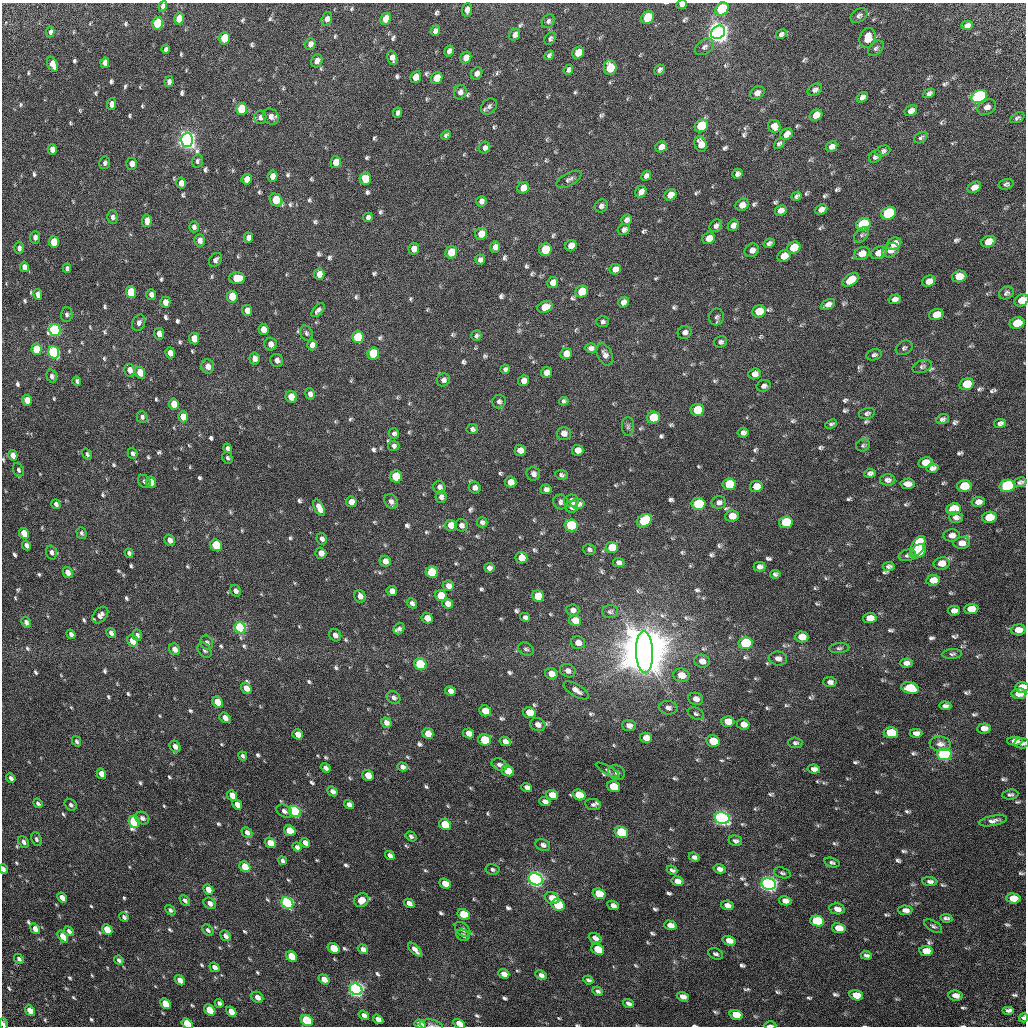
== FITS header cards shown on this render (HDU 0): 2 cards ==
NAXIS1  =                 1024 / Required FITS header
NAXIS2  =                 1024 / Required FITS header

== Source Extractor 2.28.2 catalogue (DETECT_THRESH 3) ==
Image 1024 x 1024 px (HDU 0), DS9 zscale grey, 1 PNG px = 1 image px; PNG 1028 x 1028 px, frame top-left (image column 1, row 1024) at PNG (2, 3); each listed source drawn as its Kron ellipse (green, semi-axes under 4 px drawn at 4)
Background 32.4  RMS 2.8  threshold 8.54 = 3 sigma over >= 5 px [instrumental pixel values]
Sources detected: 834; of the 834, the 500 brightest by FLUX_AUTO listed and drawn (334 fainter detections omitted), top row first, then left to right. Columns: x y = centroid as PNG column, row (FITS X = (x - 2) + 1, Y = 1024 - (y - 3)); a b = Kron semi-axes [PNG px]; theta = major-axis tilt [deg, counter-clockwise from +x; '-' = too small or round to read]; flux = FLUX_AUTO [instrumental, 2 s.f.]
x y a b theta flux
682 4 5 4 - 6.0e+02
163 6 5 4 - 6.7e+02
722 9 7 6 - 1.7e+04
467 10 7 5 82 9.3e+02
859 15 9 6 35 6.0e+02
648 17 7 5 43 8.6e+03
179 19 6 5 - 2.3e+03
327 19 7 5 71 8.3e+02
386 19 6 5 - 2.5e+03
548 21 7 6 - 5.6e+02
158 23 6 5 - 1.6e+04
967 25 6 4 16 6.4e+02
435 31 5 4 - 7.4e+02
50 32 5 3 - 7.1e+02
718 32 7 6 - 3.0e+05
781 34 6 4 29 5.7e+02
515 35 6 5 - 7.4e+02
224 38 6 5 - 7.5e+03
868 38 10 8 73 3.4e+03
550 39 7 5 57 4.6e+02
310 44 6 5 - 9.4e+02
704 47 10 7 34 7.7e+02
876 48 9 6 44 5.3e+02
165 49 4 3 - 4.6e+02
449 51 6 4 59 7.6e+02
578 53 6 5 - 3.7e+03
549 55 5 4 - 4.7e+02
392 58 7 5 -76 1.3e+03
466 58 6 5 - 1.7e+03
317 61 7 5 64 1.3e+03
105 63 5 4 - 8.6e+02
53 64 8 5 -64 1.5e+03
610 68 7 6 - 5.6e+03
568 70 5 4 - 5.7e+02
659 70 5 4 - 5.7e+02
477 73 6 5 - 9.8e+02
416 77 6 5 - 2.5e+03
437 78 6 5 - 3.8e+03
169 82 5 4 - 7.3e+02
815 90 8 5 29 6.9e+02
460 92 7 6 - 8.3e+02
757 93 8 6 30 1.0e+03
929 93 6 4 30 5.5e+02
979 96 8 6 27 5.6e+04
862 97 6 4 37 7.8e+02
111 104 6 4 83 9.9e+02
489 106 9 7 48 6.8e+02
987 107 10 7 29 1.2e+03
241 109 6 5 - 1.1e+04
911 111 7 5 29 1.1e+03
398 113 5 4 - 5.9e+02
816 115 7 5 32 2.3e+03
271 116 8 7 - 1.0e+03
260 117 7 6 - 7.6e+02
1017 118 8 4 27 4.9e+02
701 126 7 6 - 1.2e+04
774 126 7 6 - 1.2e+03
787 134 6 5 - 1.7e+03
446 135 5 4 - 4.5e+02
921 138 7 5 32 4.8e+02
187 140 7 6 - 2.1e+05
701 144 8 6 -73 1.9e+03
779 144 6 4 42 4.7e+02
661 147 6 5 - 1.3e+03
832 147 6 5 - 9.4e+02
485 148 6 5 - 6.4e+02
52 149 5 4 - 1.3e+03
883 151 8 5 22 6.1e+02
875 157 7 5 40 5.9e+02
197 161 7 5 77 4.9e+02
336 162 6 5 - 2.8e+03
105 163 6 5 - 5.4e+02
132 164 6 5 - 1.6e+03
737 174 5 5 - 6.7e+02
272 176 5 5 - 1.4e+03
646 176 5 4 - 7.7e+02
247 179 5 5 - 1.6e+03
365 179 6 6 - 4.0e+03
569 179 14 6 29 7.9e+02
181 183 5 4 - 1.5e+03
1006 184 7 5 13 5.0e+02
974 187 7 5 28 1.4e+03
523 188 6 5 - 2.2e+03
641 192 6 5 - 1.1e+03
670 195 6 5 - 2.1e+03
797 196 5 4 - 4.8e+02
276 200 7 6 - 7.3e+03
481 201 5 5 - 8.8e+02
742 205 7 6 - 1.6e+03
601 206 7 6 - 7.1e+02
821 209 6 4 24 9.6e+02
781 210 6 5 - 1.1e+03
888 213 7 6 - 2.7e+04
113 217 6 5 - 6.7e+02
368 217 5 4 - 6.0e+02
626 220 6 5 - 7.2e+02
147 221 6 4 85 1.7e+03
863 224 7 6 - 2.9e+04
733 225 6 5 - 9.4e+02
716 226 7 5 49 6.6e+02
194 227 5 5 - 6.3e+02
624 230 6 5 - 6.8e+02
481 234 6 5 - 2.5e+03
862 235 9 5 46 5.3e+02
35 237 6 5 - 7.9e+02
248 238 5 4 - 1.1e+03
709 238 6 5 - 2.0e+03
200 240 6 5 - 1.0e+03
54 242 6 5 - 4.9e+03
988 242 7 5 23 3.0e+03
769 243 6 4 29 5.3e+02
894 244 7 5 26 2.4e+03
571 246 6 5 - 1.9e+03
495 247 5 5 - 1.1e+03
794 247 7 6 - 4.8e+03
19 248 6 5 - 6.3e+02
414 249 5 5 - 1.8e+03
545 250 6 6 - 8.9e+03
752 250 7 6 - 1.1e+03
890 250 9 7 30 1.3e+03
451 252 6 6 - 4.9e+03
862 253 8 6 23 2.0e+03
879 253 8 6 24 1.7e+03
784 256 7 5 24 2.8e+03
215 260 8 5 52 7.0e+02
480 260 5 5 - 7.4e+02
24 267 5 4 - 1.1e+03
67 268 4 4 - 5.0e+02
615 269 6 5 - 1.5e+03
319 274 5 5 - 1.9e+03
959 276 7 5 16 3.0e+03
237 278 8 6 0 4.6e+03
851 280 9 5 36 3.6e+03
929 281 7 5 26 1.7e+03
553 282 5 5 - 1.4e+03
582 291 6 5 - 5.5e+03
131 292 6 5 - 1.1e+04
1006 293 7 6 - 5.8e+02
38 294 5 4 - 1.1e+03
151 294 5 5 - 8.3e+02
232 297 6 5 - 5.4e+03
895 299 6 4 15 7.7e+02
1022 300 7 5 30 2.5e+03
165 302 5 5 - 2.0e+03
623 302 6 5 - 9.8e+02
828 304 8 4 26 1.0e+03
545 307 8 5 20 2.6e+03
247 310 5 5 - 1.3e+03
318 310 8 4 46 6.9e+02
759 311 7 6 - 4.9e+03
67 314 7 6 - 5.3e+02
936 315 7 5 17 2.8e+03
716 317 8 7 - 6.1e+02
603 322 6 5 - 4.9e+02
139 323 8 6 66 7.9e+02
1017 323 7 5 18 5.7e+03
263 329 5 5 - 1.9e+03
55 330 6 5 - 4.2e+04
685 332 7 6 - 7.7e+02
306 333 8 6 -64 4.5e+02
159 334 6 5 - 1.4e+03
476 336 5 5 - 4.7e+02
358 337 6 5 - 1.7e+04
194 339 6 5 - 2.5e+03
720 342 7 5 15 5.1e+02
270 344 6 6 - 1.4e+03
312 345 5 5 - 1.2e+03
591 348 5 5 - 8.0e+02
904 348 9 6 33 5.1e+02
37 349 6 5 - 5.5e+03
54 352 6 5 - 3.5e+04
170 353 5 5 - 1.7e+03
373 353 6 6 - 1.0e+04
566 354 6 5 - 2.4e+03
605 354 11 7 -65 9.1e+02
874 355 8 5 14 5.4e+02
254 359 6 5 - 1.2e+03
277 360 6 6 - 9.8e+02
208 366 7 6 - 1.4e+03
922 366 10 6 21 5.5e+02
505 369 4 4 - 5.2e+02
130 370 6 5 - 1.2e+03
546 372 5 5 - 1.7e+03
140 373 6 5 - 3.2e+03
755 374 6 5 - 1.2e+03
52 376 7 5 -73 5.6e+02
443 380 7 6 - 7.5e+02
77 381 5 4 - 4.8e+02
524 381 5 5 - 1.4e+03
967 384 7 6 - 5.3e+03
764 386 7 5 22 6.3e+02
310 394 6 5 - 8.2e+02
291 397 6 5 - 2.8e+03
27 400 5 5 - 2.6e+03
564 401 5 4 - 4.4e+02
499 402 7 6 - 6.6e+02
174 404 6 5 - 3.5e+03
697 410 7 6 - 6.3e+03
867 413 8 5 14 5.2e+02
142 417 6 5 - 5.2e+02
183 417 5 5 - 3.5e+03
653 417 6 6 - 8.6e+03
942 419 6 4 20 5.4e+02
1000 423 6 4 11 6.2e+02
831 424 6 4 24 4.5e+02
628 426 9 6 89 5.3e+02
472 429 6 5 - 5.5e+02
394 433 5 5 - 5.7e+02
564 433 7 6 - 1.3e+03
743 433 5 5 - 6.6e+02
863 445 7 6 - 4.4e+02
394 446 6 5 - 6.1e+02
228 448 5 4 - 6.1e+02
520 450 5 5 - 1.6e+03
578 450 6 5 - 1.5e+03
132 453 5 4 - 5.6e+02
87 454 6 4 -54 4.6e+02
13 455 5 4 - 1.3e+03
227 458 6 5 - 4.6e+02
925 462 7 5 12 2.6e+03
933 468 6 4 10 7.4e+02
18 470 7 5 -67 4.9e+02
870 473 6 4 7 5.5e+02
533 474 7 6 - 8.5e+02
561 475 6 5 - 4.9e+02
396 476 6 6 - 1.2e+04
888 480 7 5 -1 8.1e+02
144 481 7 5 -52 5.0e+02
151 482 6 5 - 1.6e+03
510 482 6 5 - 2.1e+03
1020 482 7 4 14 4.8e+02
729 484 7 6 - 8.5e+03
907 484 7 5 4 1.4e+03
756 486 6 5 - 2.2e+03
964 486 7 5 10 6.7e+03
1007 486 8 6 12 3.1e+04
439 487 6 6 - 8.2e+02
475 488 6 5 - 8.2e+02
546 489 5 5 - 8.0e+02
441 497 6 5 - 7.4e+02
571 501 7 6 - 1.1e+03
351 502 5 5 - 1.5e+03
391 502 8 6 -54 7.8e+02
560 502 7 7 - 7.3e+02
719 502 7 6 - 8.1e+02
978 502 7 5 10 1.0e+03
56 504 5 4 - 5.4e+02
578 504 7 5 0 8.1e+02
698 504 7 6 - 1.8e+04
572 507 6 6 - 1.4e+03
319 508 9 4 -63 1.5e+03
954 509 7 6 - 8.5e+03
732 516 7 5 4 2.7e+03
956 517 7 5 -2 7.8e+02
989 517 7 5 10 4.5e+03
644 521 8 6 39 1.7e+04
482 522 5 5 - 5.9e+02
786 522 7 6 - 1.3e+04
451 525 5 5 - 2.6e+03
461 525 6 6 - 8.1e+02
571 525 6 6 - 1.7e+04
24 533 5 4 - 3.2e+03
81 533 6 5 - 4.4e+02
952 535 8 6 6 1.3e+03
322 539 6 5 - 7.1e+02
170 540 6 5 - 1.0e+03
962 543 8 6 5 1.5e+03
26 545 5 4 - 6.8e+02
216 545 6 5 - 1.1e+04
918 546 11 6 64 1.3e+04
612 547 6 5 - 6.3e+03
589 549 6 5 - 5.3e+02
918 551 9 6 34 1.6e+04
51 552 7 5 -71 7.0e+02
129 553 4 4 - 5.2e+02
321 553 5 5 - 1.5e+03
907 555 8 5 14 5.6e+02
521 558 6 5 - 2.8e+03
385 561 5 5 - 1.4e+03
619 562 5 4 - 6.9e+02
941 563 8 6 11 2.1e+03
889 566 6 4 7 5.5e+02
759 567 6 5 - 8.0e+02
489 568 5 4 - 8.7e+02
68 572 6 4 -61 1.5e+03
432 572 6 5 - 1.3e+04
775 574 5 4 - 5.2e+02
933 580 7 5 8 2.2e+03
448 586 5 5 - 1.2e+03
235 591 6 5 - 7.9e+02
392 591 5 5 - 1.3e+03
360 596 6 5 - 1.1e+03
441 596 6 5 - 6.2e+03
538 596 6 5 - 5.5e+03
412 603 5 4 - 6.6e+02
448 604 6 5 - 1.3e+03
971 609 7 5 4 2.8e+03
573 610 6 5 - 8.7e+02
954 611 6 5 - 9.8e+02
610 612 8 6 1 5.4e+02
100 615 9 6 48 1.0e+03
525 617 5 4 - 6.6e+02
427 618 6 5 - 2.0e+03
870 618 7 5 4 2.3e+03
575 620 6 5 - 3.2e+03
26 622 5 4 - 7.2e+02
240 628 6 5 - 3.8e+04
399 628 6 4 52 5.0e+02
1018 630 7 5 5 1.9e+03
111 633 5 4 - 8.3e+02
71 634 5 4 - 6.6e+02
137 635 6 4 -70 5.8e+02
335 635 6 5 - 9.6e+02
802 637 7 5 -2 3.3e+03
133 641 6 5 - 3.4e+03
207 643 7 6 - 6.9e+02
578 643 7 6 - 1.5e+03
745 643 7 6 - 1.7e+04
839 648 10 5 5 4.6e+02
174 649 6 5 - 1.1e+03
526 649 8 6 -26 5.1e+02
205 650 8 6 -52 6.0e+02
644 652 21 8 -88 4.1e+06
952 654 10 5 4 4.7e+02
778 658 9 7 -6 1.1e+03
702 661 8 6 -11 1.7e+03
906 663 6 4 2 9.2e+02
420 664 6 5 - 2.4e+04
568 671 8 6 -24 9.7e+02
551 674 6 5 - 1.9e+03
681 675 8 6 -10 2.9e+03
830 682 6 5 - 9.7e+02
1022 687 6 5 - 2.6e+03
246 688 6 5 - 1.6e+03
910 688 9 6 -16 7.0e+03
576 690 14 6 -31 1.4e+03
450 691 5 4 - 1.0e+03
1019 694 7 5 4 2.9e+03
393 698 7 6 - 7.0e+02
696 699 7 6 - 1.4e+03
217 702 6 5 - 3.2e+03
945 706 6 4 -4 6.0e+02
668 708 9 6 -7 8.2e+02
485 711 6 5 - 3.5e+03
529 713 6 5 - 3.5e+03
696 714 8 5 -26 4.8e+02
225 718 6 4 -37 1.1e+03
728 721 6 5 - 2.4e+03
386 723 5 5 - 9.9e+02
743 724 6 5 - 1.6e+03
538 725 8 6 -17 1.1e+03
629 725 7 5 -5 1.1e+03
984 728 7 5 5 1.4e+03
469 733 5 4 - 1.6e+03
891 733 7 5 -3 8.7e+03
916 733 6 4 -1 9.9e+02
298 734 5 5 - 1.7e+03
428 734 6 5 - 2.5e+03
646 738 6 5 - 2.1e+03
485 740 6 5 - 9.1e+03
77 741 5 4 - 4.7e+02
505 741 5 4 - 9.2e+02
713 741 7 5 -12 6.5e+03
1015 741 7 4 -1 1.2e+03
795 743 7 5 -3 4.9e+02
1021 743 7 5 3 7.3e+02
940 744 10 7 -6 1.1e+03
175 747 6 5 - 1.1e+03
944 754 7 6 - 6.6e+04
243 756 5 3 - 4.4e+02
499 765 8 5 -24 7.9e+02
402 767 5 4 - 6.9e+02
326 768 5 4 - 7.7e+02
814 769 6 4 -8 9.9e+02
608 770 13 4 -30 4.8e+02
508 771 6 5 - 3.2e+03
616 773 9 7 -22 6.7e+02
101 774 5 4 - 1.8e+03
368 775 6 5 - 3.3e+03
11 778 5 3 - 6.5e+02
527 787 5 4 - 7.9e+02
613 787 6 5 - 7.8e+03
332 791 5 4 - 8.1e+02
1010 794 8 5 6 4.8e+02
232 795 5 4 - 1.6e+03
552 795 6 5 - 3.0e+03
579 795 6 5 - 5.5e+03
545 801 5 4 - 8.7e+02
38 803 5 4 - 4.8e+02
71 805 7 5 -43 4.5e+02
237 805 5 4 - 1.4e+03
349 805 5 4 - 9.3e+02
593 805 8 5 -10 4.9e+02
284 811 8 6 -32 7.0e+02
295 811 6 5 - 4.2e+04
142 818 7 6 - 7.1e+02
722 818 7 6 - 1.5e+05
993 821 14 5 11 9.4e+02
134 822 6 5 - 2.1e+04
445 825 6 5 - 8.7e+03
290 831 6 5 - 5.5e+03
247 832 6 4 -45 7.1e+02
621 832 7 5 -19 1.8e+04
411 836 6 4 -34 4.6e+02
36 839 7 5 -66 4.7e+02
735 841 7 5 -14 5.6e+02
23 842 6 4 -50 7.4e+02
270 843 6 4 -39 3.0e+03
305 843 5 4 - 1.1e+03
543 845 7 5 -22 7.0e+02
297 847 5 4 - 5.2e+02
390 855 5 4 - 6.9e+02
694 857 5 4 - 6.0e+02
283 861 4 3 - 5.3e+02
832 862 8 4 -16 4.4e+02
245 867 6 5 - 4.1e+03
3 869 5 3 - 7.1e+02
492 869 7 5 -12 4.6e+02
719 869 6 4 -13 8.6e+02
672 870 5 4 - 4.8e+02
782 873 9 5 -16 4.5e+02
536 879 7 6 - 1.6e+05
677 881 6 4 -13 1.6e+03
930 881 7 4 -2 6.2e+02
445 884 6 4 -24 2.3e+03
769 884 7 6 - 1.6e+05
208 889 5 4 - 1.8e+03
599 894 6 5 - 9.8e+03
62 898 5 4 - 1.2e+03
552 898 7 5 -23 2.3e+03
1013 898 7 5 -4 3.5e+03
185 900 6 4 -44 5.1e+02
361 900 7 6 - 2.1e+03
785 901 6 4 -13 1.1e+03
210 903 6 5 - 1.0e+03
287 903 6 5 - 5.7e+04
409 903 5 4 - 1.2e+03
558 905 7 5 -24 1.1e+04
613 905 6 4 -26 8.9e+02
727 905 6 4 -12 1.1e+03
837 909 8 5 -10 1.4e+03
170 910 6 4 -46 4.4e+02
905 910 7 4 -4 1.0e+03
464 914 6 5 - 7.8e+03
124 917 5 3 - 4.9e+02
946 918 6 4 -9 5.5e+02
817 921 7 5 -12 2.0e+04
670 925 6 4 -17 1.5e+03
933 926 10 5 -33 4.8e+02
839 928 7 5 -11 2.9e+03
35 929 5 4 - 1.3e+03
107 929 6 4 -47 4.6e+03
463 929 9 6 -42 7.7e+02
208 930 6 4 -44 5.2e+02
69 931 6 4 -48 5.9e+02
463 935 7 5 -27 5.8e+02
63 936 7 4 -51 2.3e+03
225 936 6 4 -44 7.0e+02
595 938 6 4 -22 8.4e+02
729 941 6 4 -16 1.6e+03
333 948 6 5 - 5.5e+03
363 949 5 4 - 8.1e+02
598 949 7 5 -29 5.0e+03
415 950 9 4 -46 1.1e+03
926 951 7 5 -8 3.7e+03
716 954 8 5 -23 5.2e+02
866 955 5 4 - 5.3e+02
291 956 6 5 - 4.5e+03
19 959 6 4 -48 5.2e+02
119 960 5 3 - 4.6e+02
215 967 5 4 - 9.5e+02
504 974 6 4 -21 1.2e+03
541 975 6 4 -25 7.3e+02
324 979 6 4 -36 1.6e+03
180 980 6 4 -42 1.4e+03
588 980 5 3 - 4.7e+02
356 989 6 5 - 1.2e+05
598 991 5 4 - 5.0e+02
856 995 7 5 -14 3.5e+03
956 996 7 5 -8 1.5e+03
257 997 6 5 - 1.3e+03
683 997 6 4 -22 1.2e+03
219 1003 5 4 - 6.1e+02
628 1003 5 3 - 6.4e+02
165 1004 6 4 -45 3.9e+03
210 1010 6 4 -44 5.2e+03
1009 1010 6 4 0 7.2e+02
30 1011 6 4 -51 2.2e+03
231 1012 6 4 -42 2.4e+03
364 1015 5 4 - 9.3e+02
736 1015 7 5 -17 4.9e+03
1024 1018 4 4 - 7.0e+02
378 1019 5 4 - 9.2e+02
307 1020 6 5 - 2.1e+04
3 1024 6 4 -75 5.5e+02
187 1024 6 4 -38 6.4e+03
420 1024 6 4 -22 1.5e+03
459 1024 6 4 -28 2.5e+03
431 1025 11 5 -9 5.3e+02
770 1026 6 2 0 8.9e+02
At the frame edge (FLAGS 8, measured only in part): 12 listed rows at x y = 682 4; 163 6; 1022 300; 1022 687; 3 869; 1024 1018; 3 1024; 187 1024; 420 1024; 459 1024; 431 1025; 770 1026
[334 fainter detections neither listed nor drawn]

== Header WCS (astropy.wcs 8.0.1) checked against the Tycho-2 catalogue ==
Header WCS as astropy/WCSLIB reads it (CRVAL/CRPIX/CD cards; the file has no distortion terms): RA---TAN/DEC--TAN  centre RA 17:04:38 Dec +12:47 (256.16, +12.79 deg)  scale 3.57 arcsec/px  FOV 60.9' x 60.9'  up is -31 deg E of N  parity flipped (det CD > 0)
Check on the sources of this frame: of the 60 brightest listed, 49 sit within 5.1 arcsec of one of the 105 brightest Tycho-2 stars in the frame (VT <= 12.78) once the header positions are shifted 1.34 arcsec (0.35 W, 1.29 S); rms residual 1.69 arcsec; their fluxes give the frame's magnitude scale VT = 21.65 - 2.5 log10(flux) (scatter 0.13 mag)
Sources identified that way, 53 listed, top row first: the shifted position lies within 5.1 arcsec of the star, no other Tycho-2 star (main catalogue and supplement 1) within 10.2 arcsec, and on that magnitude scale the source's flux lands within +1.5 / -3 mag of the star's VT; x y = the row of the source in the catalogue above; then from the Tycho-2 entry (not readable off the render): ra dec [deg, ICRS J2000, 3 dp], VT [Tycho-2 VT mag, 2 dp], TYC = Tycho-2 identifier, HIP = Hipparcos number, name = IAU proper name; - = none
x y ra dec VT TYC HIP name
722 9 256.075 +13.327 11.03 988-1435-1 - -
648 17 256.015 +13.282 12.12 988-539-1 - -
158 23 255.591 +13.026 11.11 984-562-1 - -
718 32 256.084 +13.305 8.82 988-1312-1 - -
224 38 255.657 +13.048 11.70 984-1492-1 - -
610 68 256.009 +13.220 12.04 988-1786-1 - -
979 96 256.346 +13.384 9.77 988-444-1 - -
241 109 255.709 +12.996 11.63 984-1555-1 - -
701 126 256.119 +13.217 11.48 988-1519-1 - -
187 140 255.678 +12.942 8.40 984-851-1 83399 -
888 213 256.328 +13.238 10.54 988-1880-1 - -
863 224 256.312 +13.216 10.57 988-1445-1 - -
545 250 256.048 +13.032 11.77 984-186-1 - -
131 292 255.709 +12.784 12.11 984-152-1 - -
1017 323 256.498 +13.211 12.26 988-1248-1 - -
55 330 255.663 +12.713 10.50 984-217-1 - -
358 337 255.930 +12.862 11.30 984-1963-1 - -
54 352 255.673 +12.694 10.39 984-1057-1 - -
373 353 255.952 +12.856 11.81 984-1155-1 - -
967 384 256.485 +13.133 12.40 988-1644-1 - -
396 476 256.036 +12.763 11.44 984-680-1 - -
729 484 256.331 +12.927 11.94 984-1956-1 - -
964 486 256.536 +13.045 11.99 984-750-1 - -
1007 486 256.574 +13.067 10.37 984-29-1 - -
698 504 256.314 +12.894 11.03 984-123-1 - -
786 522 256.400 +12.924 11.59 984-276-1 - -
571 525 256.214 +12.811 11.08 984-976-1 - -
216 545 255.916 +12.613 11.31 984-548-1 - -
918 546 256.528 +12.971 11.85 984-1247-1 - -
612 547 256.261 +12.813 12.20 984-608-1 - -
918 551 256.530 +12.966 11.63 984-140-1 - -
538 596 256.223 +12.734 12.03 984-2023-1 - -
745 643 256.428 +12.800 10.61 984-81-1 - -
644 652 256.345 +12.741 4.89 984-2436-1 83613 -
420 664 256.156 +12.617 10.57 984-293-1 - -
910 688 256.594 +12.846 11.79 984-15-1 - -
891 733 256.601 +12.798 12.25 985-1701-1 - -
485 740 256.251 +12.585 11.91 984-502-1 - -
944 754 256.660 +12.807 9.63 985-579-1 - -
295 811 256.123 +12.427 10.31 984-389-1 - -
722 818 256.499 +12.639 8.54 984-2205-1 83663 -
134 822 255.989 +12.337 10.91 984-1004-1 - -
445 825 256.261 +12.493 11.66 984-580-1 - -
621 832 256.419 +12.576 10.78 984-452-1 - -
536 879 256.368 +12.492 8.44 984-801-1 83627 -
769 884 256.575 +12.607 8.60 984-25-1 83691 -
599 894 256.431 +12.512 11.54 984-2145-1 - -
287 903 256.165 +12.346 9.76 984-1670-1 - -
558 905 256.401 +12.482 11.44 984-280-1 - -
464 914 256.324 +12.426 11.80 984-2157-1 - -
817 921 256.635 +12.600 11.03 985-1537-1 - -
356 989 256.270 +12.308 9.11 984-2229-1 - -
307 1020 256.243 +12.256 10.81 984-617-1 - -